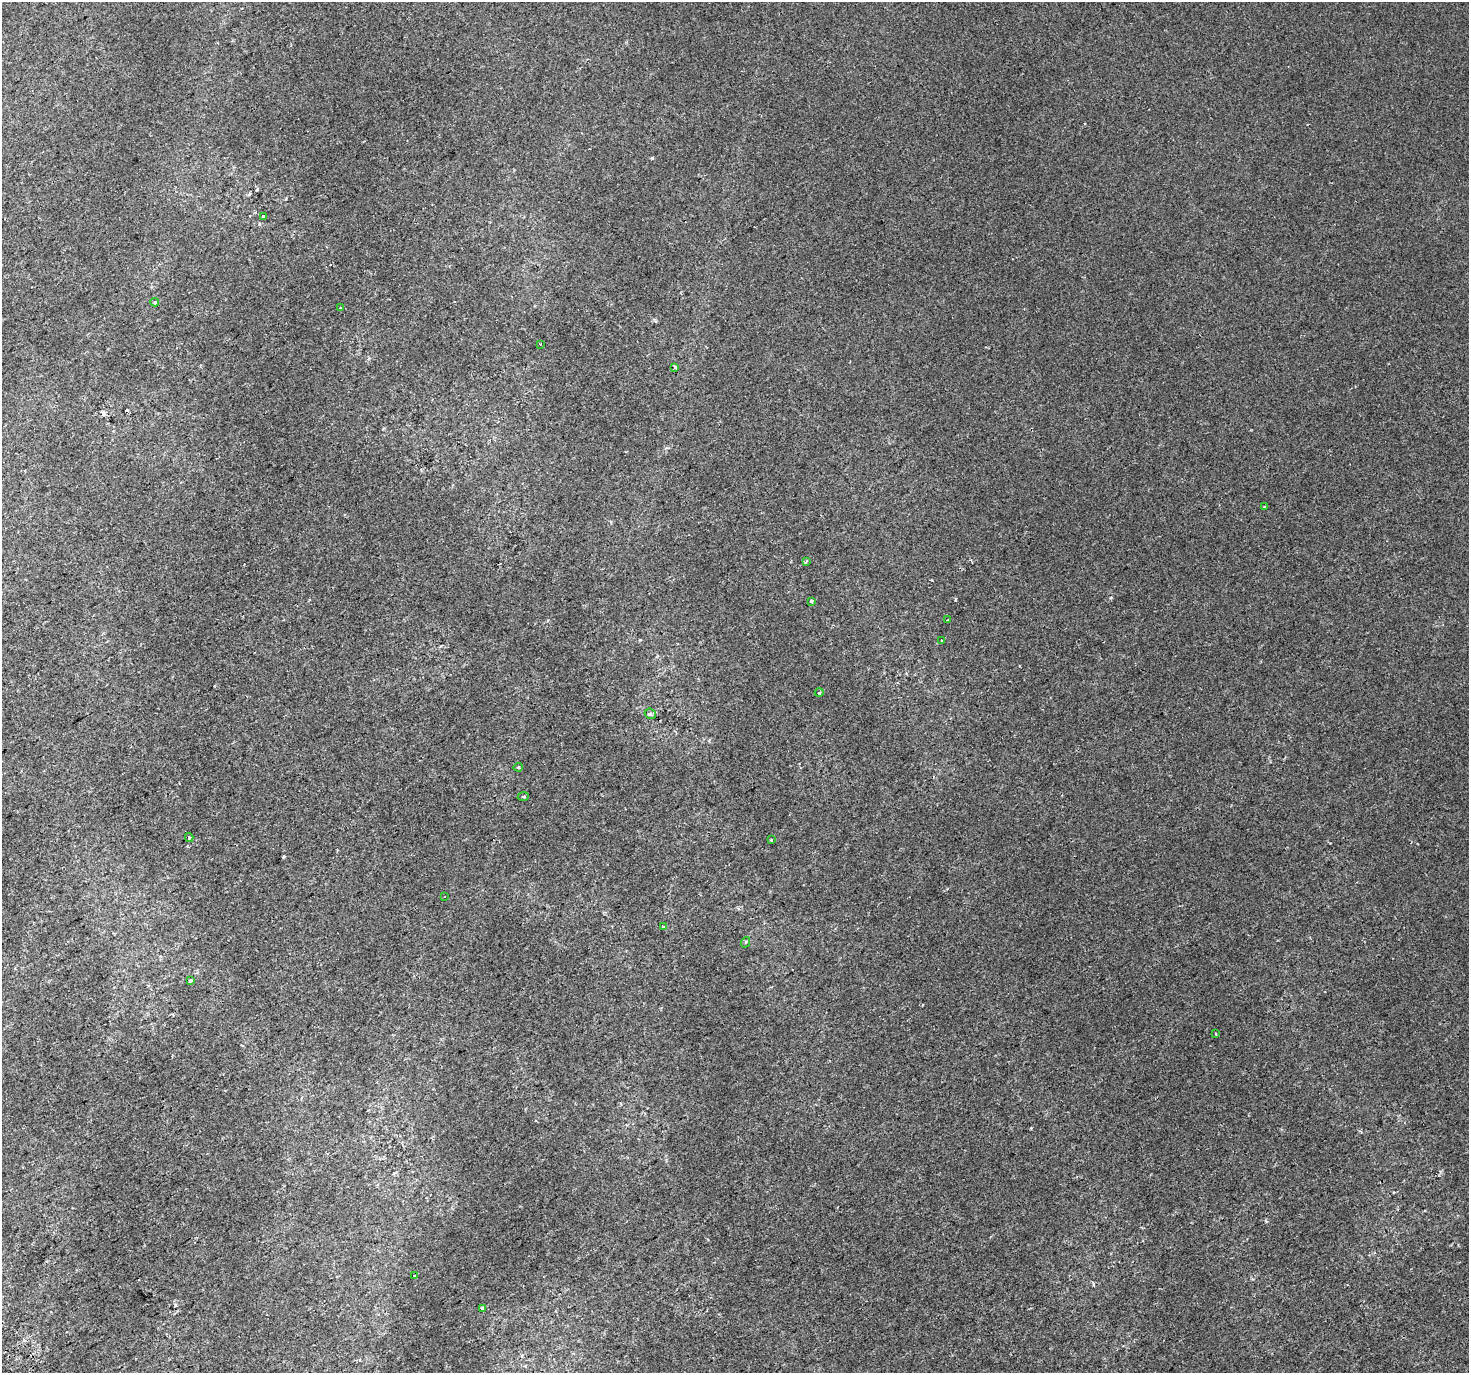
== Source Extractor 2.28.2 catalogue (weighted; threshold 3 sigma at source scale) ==
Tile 7 of 4 x 4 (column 3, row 2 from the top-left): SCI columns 2974-4440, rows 2939-4309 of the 5943 x 5816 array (HDU 1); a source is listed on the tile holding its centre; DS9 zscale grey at full resolution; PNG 1471 x 1375 px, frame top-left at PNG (2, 2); each listed source drawn as its Kron ellipse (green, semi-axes under 4 px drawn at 4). Shown black and unused: <1% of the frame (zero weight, under 2 of 3 exposures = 2% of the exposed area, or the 3 px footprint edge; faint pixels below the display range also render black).
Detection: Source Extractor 2.28.2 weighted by HDU 2 'WHT'; one run over the whole footprint, this tile lists its part. Background 8.95e-04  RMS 0.0029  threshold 0.013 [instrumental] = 3 sigma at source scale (4.5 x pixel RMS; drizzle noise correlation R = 1.50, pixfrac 1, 0.0396/0.0396 arcsec/px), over >= 5 px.
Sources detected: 24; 1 cosmic-ray / hot-pixel residue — neither listed nor drawn; the other 23 listed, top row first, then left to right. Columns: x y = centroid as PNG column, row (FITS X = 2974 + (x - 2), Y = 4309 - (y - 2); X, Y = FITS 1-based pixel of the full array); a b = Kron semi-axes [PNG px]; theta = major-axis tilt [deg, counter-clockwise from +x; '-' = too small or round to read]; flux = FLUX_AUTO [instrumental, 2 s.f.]
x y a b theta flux
263 217 4 3 - 0.42
155 302 4 4 - 0.35
341 308 3 3 - 0.22
540 344 2 2 - 0.2
675 367 4 3 - 0.37
1265 507 3 3 - 0.48
806 561 3 3 - 0.31
811 601 4 3 - 0.91
948 620 3 2 - 0.29
942 640 3 3 - 1.1
819 692 4 3 - 0.29
650 714 6 5 - 0.53
518 767 4 3 - 0.39
523 796 5 3 - 0.32
189 838 4 4 - 0.39
771 840 3 2 - 0.26
445 897 3 2 - 0.33
663 927 3 3 - 0.54
746 942 5 3 - 0.26
191 980 3 3 - 0.38
1216 1034 3 2 - 0.23
415 1275 3 2 - 0.22
482 1308 4 3 - 2.8
Unlisted compact peaks at least as high as the median listed source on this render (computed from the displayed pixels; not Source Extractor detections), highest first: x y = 652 158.